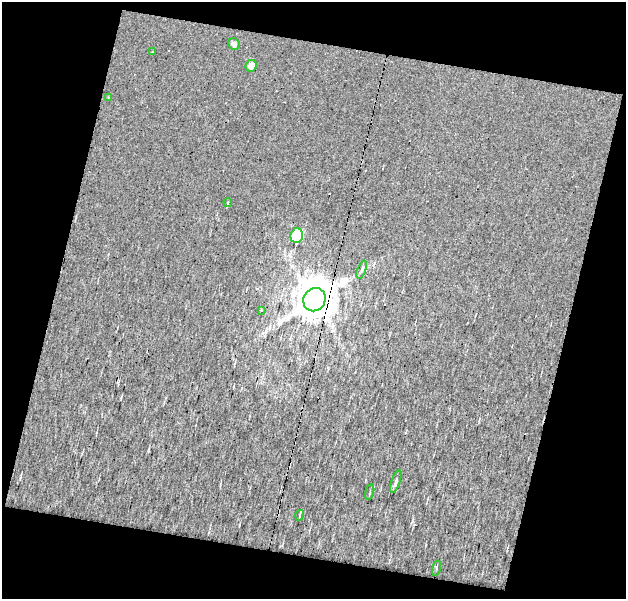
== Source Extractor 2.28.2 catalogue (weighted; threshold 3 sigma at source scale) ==
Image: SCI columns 1-624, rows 25-621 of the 624 x 645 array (HDU 1 of 3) = the unmasked area's bounding box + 8 px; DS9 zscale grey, full resolution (1 PNG px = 1 image px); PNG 628 x 601 px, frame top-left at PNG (2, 2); each listed source drawn as its Kron ellipse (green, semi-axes under 4 px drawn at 4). Shown black and unused: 31% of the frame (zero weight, under 12 of 24 exposures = <1% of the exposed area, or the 3 px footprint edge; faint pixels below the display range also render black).
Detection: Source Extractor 2.28.2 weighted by HDU 2 'WHT'. Background 0.00572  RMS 0.011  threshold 0.0466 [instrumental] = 3 sigma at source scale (4.09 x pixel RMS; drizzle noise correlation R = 1.36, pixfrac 0.8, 0.0396/0.0396 arcsec/px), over >= 5 px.
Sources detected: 15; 2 cosmic-ray / hot-pixel residue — neither listed nor drawn; the other 13 listed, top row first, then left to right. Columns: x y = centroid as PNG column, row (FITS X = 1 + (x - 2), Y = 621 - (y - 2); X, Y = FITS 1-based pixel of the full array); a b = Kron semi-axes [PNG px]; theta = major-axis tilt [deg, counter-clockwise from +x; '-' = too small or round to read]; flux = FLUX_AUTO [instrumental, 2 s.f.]
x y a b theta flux
234 44 6 5 - 3.9
152 52 3 2 - 0.65
251 66 6 5 - 6.8
108 97 4 3 - 0.85
228 202 4 3 - 1.1
297 236 7 6 - 84
362 270 9 3 69 1.7
314 300 12 11 - 3600
261 310 3 3 - 1
396 482 12 4 71 2.5
370 492 8 2 75 1
300 515 5 3 - 0.97
437 568 8 2 75 1.5
Overlapping masked pixels (flux is a lower limit): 1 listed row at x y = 314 300
Unlisted compact peaks at least as high as the median listed source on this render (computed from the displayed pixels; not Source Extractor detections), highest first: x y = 148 450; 239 525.